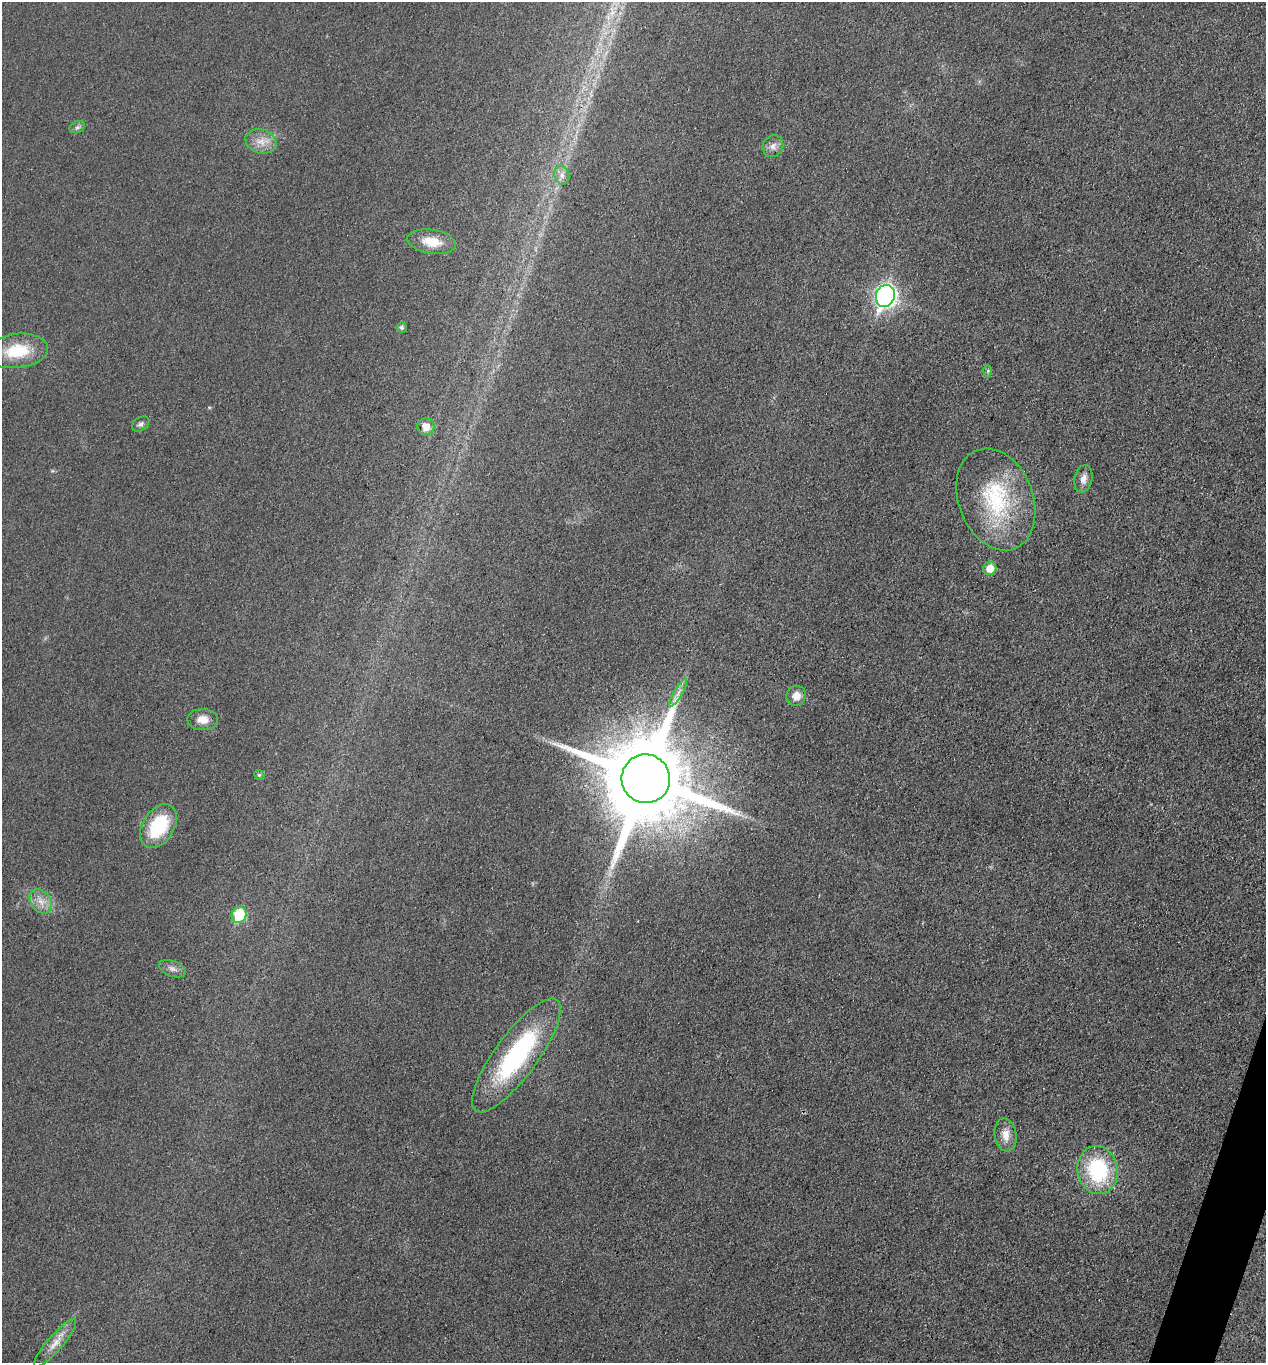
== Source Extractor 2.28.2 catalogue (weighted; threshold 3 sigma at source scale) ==
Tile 6 of 4 x 4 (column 2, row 2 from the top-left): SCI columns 1538-2801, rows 2723-4083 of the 5466 x 5451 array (HDU 1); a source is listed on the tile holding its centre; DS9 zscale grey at full resolution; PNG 1268 x 1365 px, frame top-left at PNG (2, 2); each listed source drawn as its Kron ellipse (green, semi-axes under 4 px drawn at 4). Shown black and unused: <1% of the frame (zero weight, under 3 of 4 exposures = <1% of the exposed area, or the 3 px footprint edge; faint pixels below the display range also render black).
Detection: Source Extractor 2.28.2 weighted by HDU 2 'WHT'; one run over the whole footprint, this tile lists its part. Background 0.0176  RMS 0.006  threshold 0.0269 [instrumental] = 3 sigma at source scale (4.5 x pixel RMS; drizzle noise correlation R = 1.50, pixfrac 1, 0.05/0.05 arcsec/px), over >= 5 px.
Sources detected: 28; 1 too faint to see at this stretch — neither listed nor drawn; the other 27 listed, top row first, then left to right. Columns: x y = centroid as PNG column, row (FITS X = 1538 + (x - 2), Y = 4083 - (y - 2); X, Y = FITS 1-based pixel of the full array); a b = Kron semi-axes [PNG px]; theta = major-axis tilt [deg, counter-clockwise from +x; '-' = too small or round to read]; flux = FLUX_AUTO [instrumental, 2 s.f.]
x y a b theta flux
77 127 8 6 21 1.5
261 141 16 12 -16 7.2
773 146 11 10 - 3.6
562 175 9 7 -76 3.2
432 242 24 12 -9 12
885 296 11 9 68 250
402 327 5 5 - 1.3
17 351 31 17 7 24
988 371 6 4 88 0.92
141 424 9 6 35 1.9
426 427 8 8 - 7
1083 479 14 9 77 4.2
996 499 53 37 -68 61
990 568 7 6 - 8.6
678 693 16 3 60 2.5
796 696 10 9 - 5.8
203 720 15 10 -1 6.4
259 775 5 4 - 0.83
646 779 24 24 - 10000
159 826 24 15 57 37
41 901 13 10 -53 5.9
239 915 8 7 - 29
172 969 14 7 -21 3.2
516 1055 69 21 54 82
1006 1135 17 10 -80 6.7
1098 1170 24 20 -79 52
55 1343 30 7 49 7.5
Overlapping masked pixels (flux is a lower limit): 1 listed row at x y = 646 779